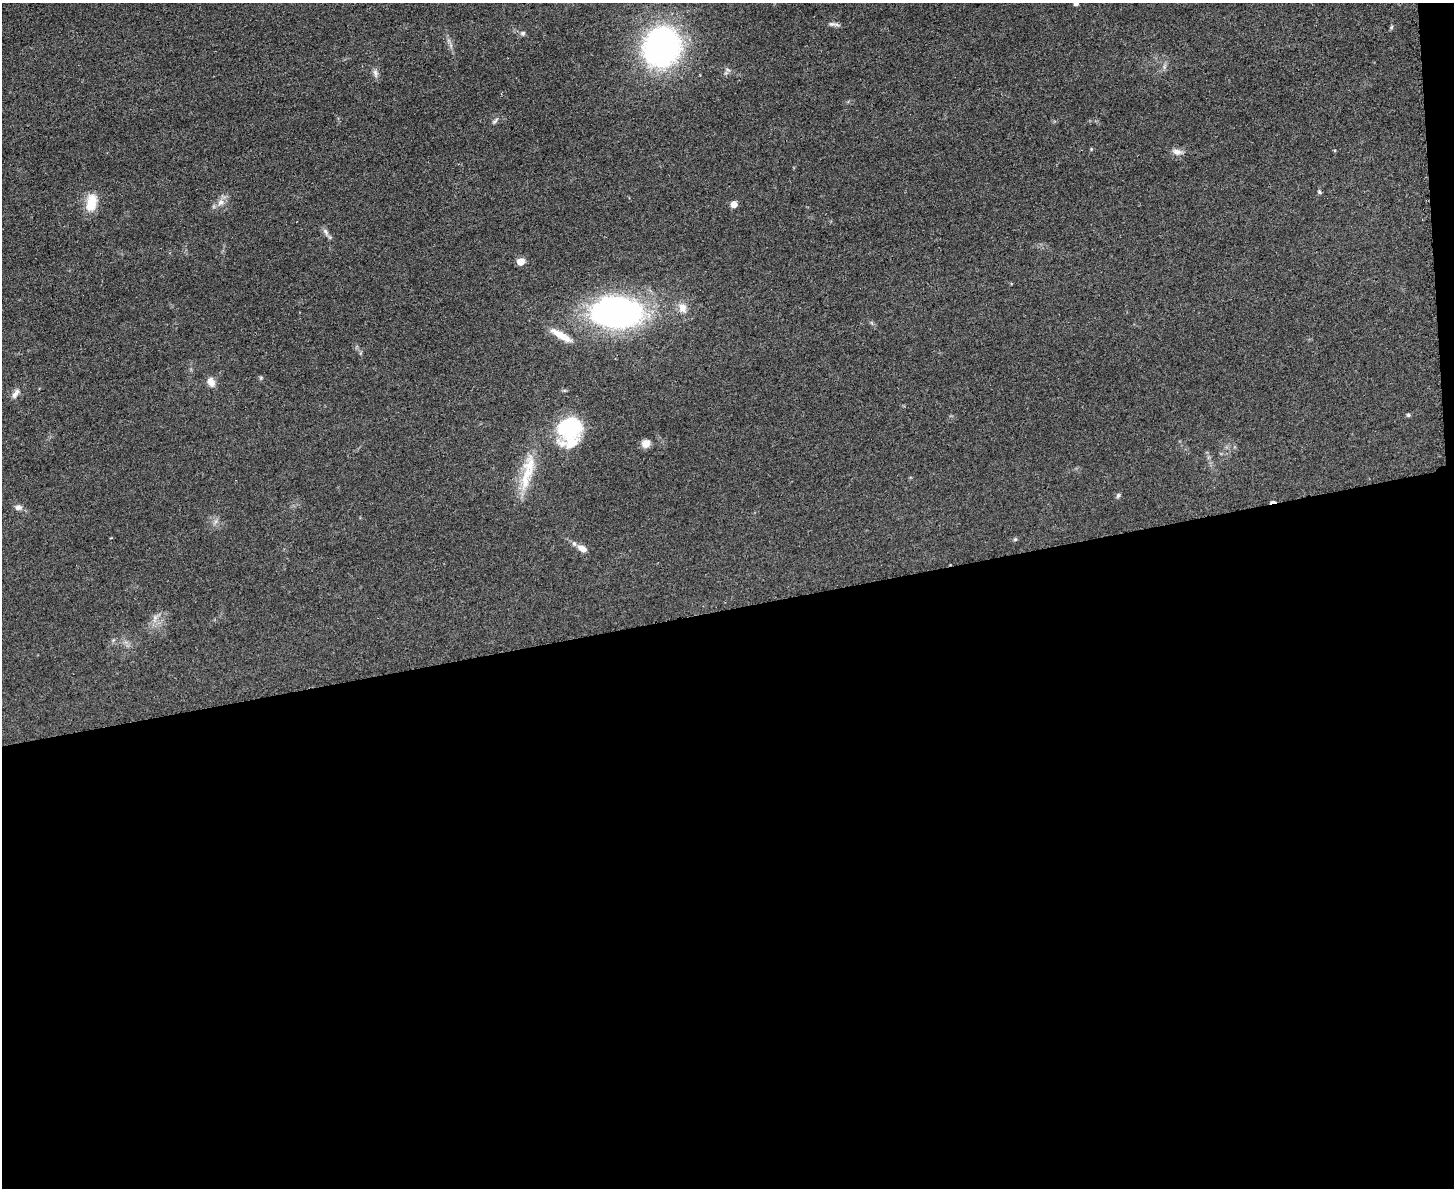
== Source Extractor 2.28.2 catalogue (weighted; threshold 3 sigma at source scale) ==
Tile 12 of 3 x 4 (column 3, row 4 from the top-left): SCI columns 3044-4495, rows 13-1198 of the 4747 x 4767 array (HDU 1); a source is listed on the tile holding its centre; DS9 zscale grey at full resolution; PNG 1456 x 1190 px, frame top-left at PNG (2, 3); no overlay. Shown black and unused: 49% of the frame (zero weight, under 3 of 4 exposures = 2% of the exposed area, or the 3 px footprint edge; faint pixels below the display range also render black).
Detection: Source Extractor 2.28.2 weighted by HDU 2 'WHT'; one run over the whole footprint, this tile lists its part. Background 0.0462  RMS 0.0051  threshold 0.023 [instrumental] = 3 sigma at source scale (4.5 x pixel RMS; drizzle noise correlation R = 1.50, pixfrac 1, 0.05/0.05 arcsec/px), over >= 5 px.
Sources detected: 35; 1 cosmic-ray / hot-pixel residue — not listed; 2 inside a brighter listed object's ellipse — not listed separately; the other 32 listed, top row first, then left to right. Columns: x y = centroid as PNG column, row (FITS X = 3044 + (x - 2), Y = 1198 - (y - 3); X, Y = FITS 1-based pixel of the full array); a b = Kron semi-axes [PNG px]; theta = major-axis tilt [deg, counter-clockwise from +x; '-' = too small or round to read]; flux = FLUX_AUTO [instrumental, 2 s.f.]
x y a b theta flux
1076 4 6 5 - 1.3
831 24 13 6 -6 1.8
1391 27 6 5 - 0.7
523 33 7 6 - 1.2
662 47 24 21 72 230
1164 67 7 4 72 1.1
728 70 7 4 -19 0.88
375 73 12 6 -78 2.1
495 121 11 4 44 1.2
1091 149 4 4 - 0.46
1177 152 14 8 -12 3.1
1319 192 6 5 - 0.8
221 202 10 9 - 3.4
91 203 21 12 80 12
734 204 5 5 - 6
326 232 12 6 -60 2
521 261 5 5 - 10
682 308 14 12 -77 4.9
617 312 41 24 -2 180
561 335 30 8 -30 8.4
261 378 6 5 - 0.69
211 382 12 8 -61 4
15 394 15 6 58 2.5
1408 415 5 4 - 0.92
569 429 25 19 72 58
646 443 10 9 - 3.4
526 477 46 14 73 17
1118 495 7 5 55 0.99
18 507 9 7 -8 2.1
1015 539 5 5 - 0.72
582 548 10 7 -35 3.9
155 618 14 6 78 2.9
Isophote crosses this tile's border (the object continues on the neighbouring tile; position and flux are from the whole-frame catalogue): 1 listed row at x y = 1076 4